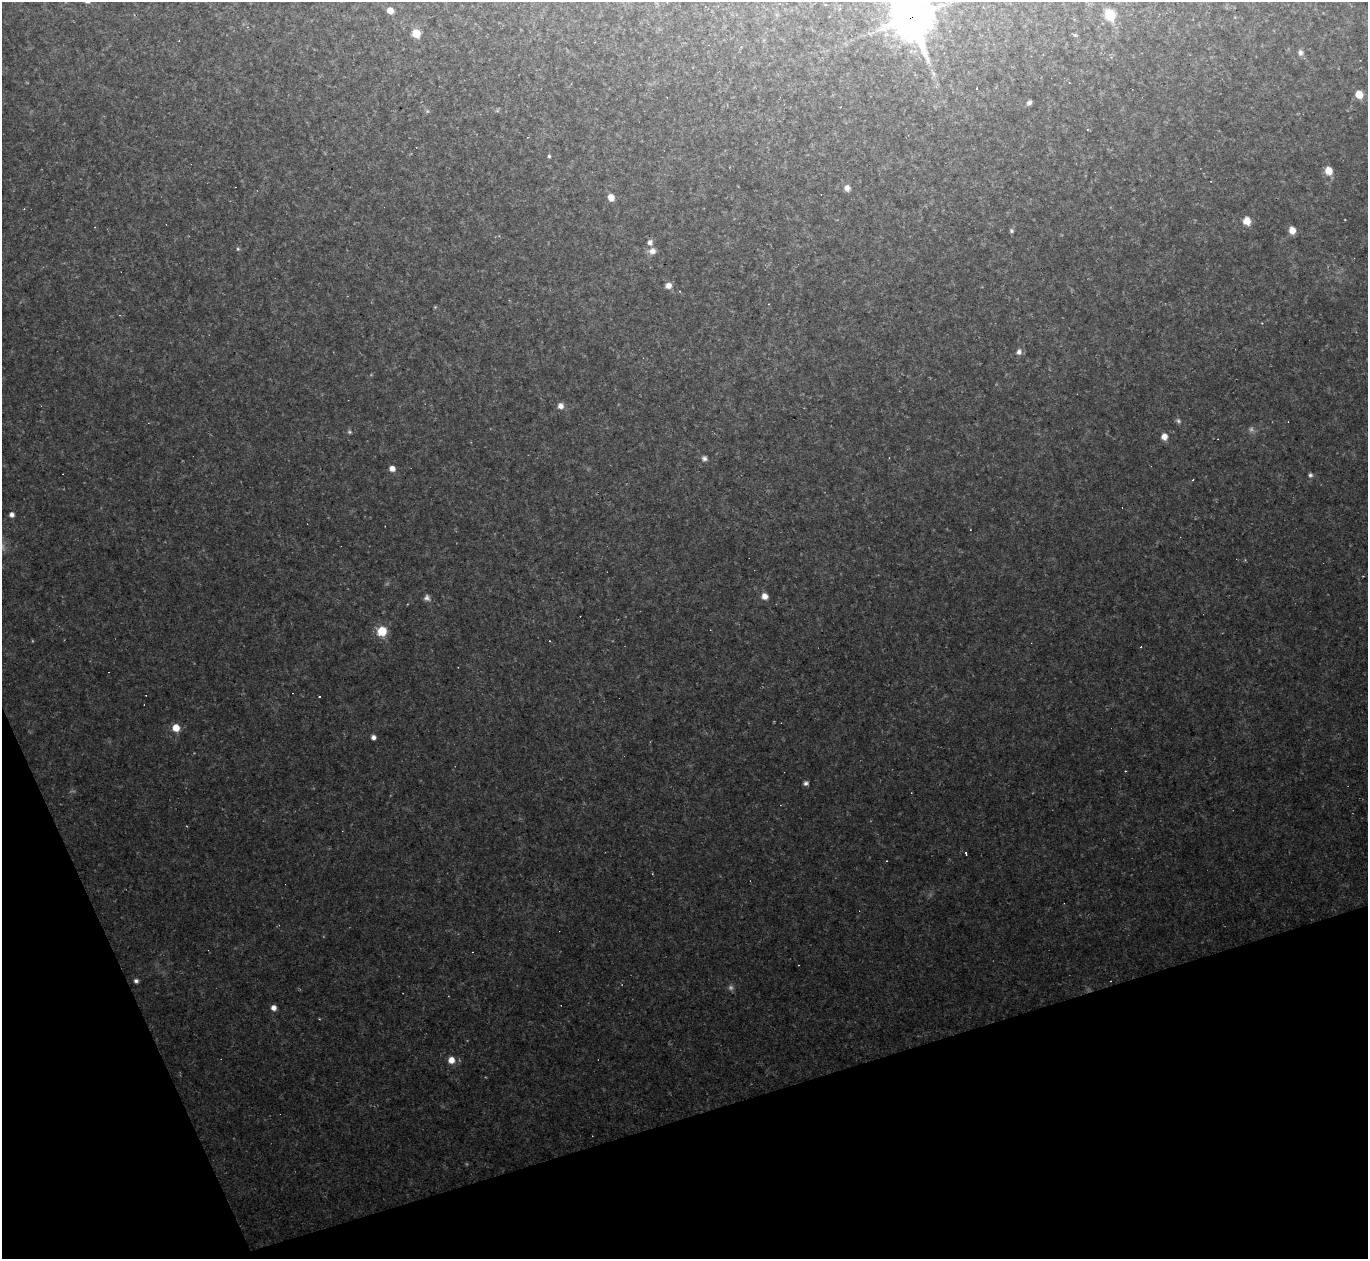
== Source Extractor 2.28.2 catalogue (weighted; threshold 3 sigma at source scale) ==
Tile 14 of 4 x 4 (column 2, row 4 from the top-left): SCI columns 1367-2732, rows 275-1531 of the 5463 x 5448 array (HDU 1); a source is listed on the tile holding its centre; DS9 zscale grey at full resolution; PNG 1370 x 1261 px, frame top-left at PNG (2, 2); no overlay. Shown black and unused: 16% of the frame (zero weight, under 2 of 3 exposures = <1% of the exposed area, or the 3 px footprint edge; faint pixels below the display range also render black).
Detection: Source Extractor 2.28.2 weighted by HDU 2 'WHT'; one run over the whole footprint, this tile lists its part. Background 0.0745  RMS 0.0088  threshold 0.0394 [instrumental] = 3 sigma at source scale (4.5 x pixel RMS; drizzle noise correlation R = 1.50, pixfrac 1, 0.05/0.05 arcsec/px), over >= 5 px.
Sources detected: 71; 9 too faint to see at this stretch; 17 cosmic-ray / hot-pixel residue — not listed; the other 45 listed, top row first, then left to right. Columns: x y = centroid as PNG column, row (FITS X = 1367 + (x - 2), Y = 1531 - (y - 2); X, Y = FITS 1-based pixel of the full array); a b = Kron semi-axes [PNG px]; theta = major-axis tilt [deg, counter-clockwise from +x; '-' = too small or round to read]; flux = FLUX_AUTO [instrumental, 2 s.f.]
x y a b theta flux
390 10 5 5 - 11
1110 15 7 6 - 45
912 17 17 14 -67 2700
416 33 7 7 - 18
1075 35 5 4 - 1.7
1300 53 7 6 - 3.9
1069 82 3 2 - 0.9
1359 94 6 6 - 17
1029 103 6 4 56 2.7
497 110 6 5 - 1.4
427 111 6 6 - 1.7
528 137 3 3 - 0.59
549 156 5 4 - 1.4
1329 171 8 7 - 14
847 188 7 6 - 5.9
611 197 7 6 - 8.6
1345 220 2 2 - 0.65
1247 221 7 6 - 13
1292 230 6 5 - 12
1011 231 5 5 - 2
650 242 7 7 - 4.4
238 249 6 5 - 1.7
652 251 11 8 9 6.1
668 286 7 6 - 6.8
1019 352 7 7 - 4.4
560 406 7 7 - 6
1178 421 8 6 -47 2.4
349 432 6 6 - 1.8
1164 437 7 6 - 8
704 458 8 8 - 3.2
392 469 5 5 - 7.6
1310 475 6 6 - 2.4
12 515 5 5 - 4.2
1245 560 4 3 - 0.88
765 596 7 6 - 8
427 598 9 8 - 3.8
382 631 8 8 - 27
320 697 3 3 - 2.4
176 728 6 6 - 18
373 737 5 5 - 4.5
806 783 6 5 - 2.8
965 853 3 3 - 5
136 981 5 4 - 2.7
273 1008 6 6 - 5.7
451 1060 7 6 - 10
Overlapping masked pixels (flux is a lower limit): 1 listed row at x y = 912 17
Isophote crosses this tile's border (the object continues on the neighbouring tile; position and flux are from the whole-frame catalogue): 1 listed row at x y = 912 17